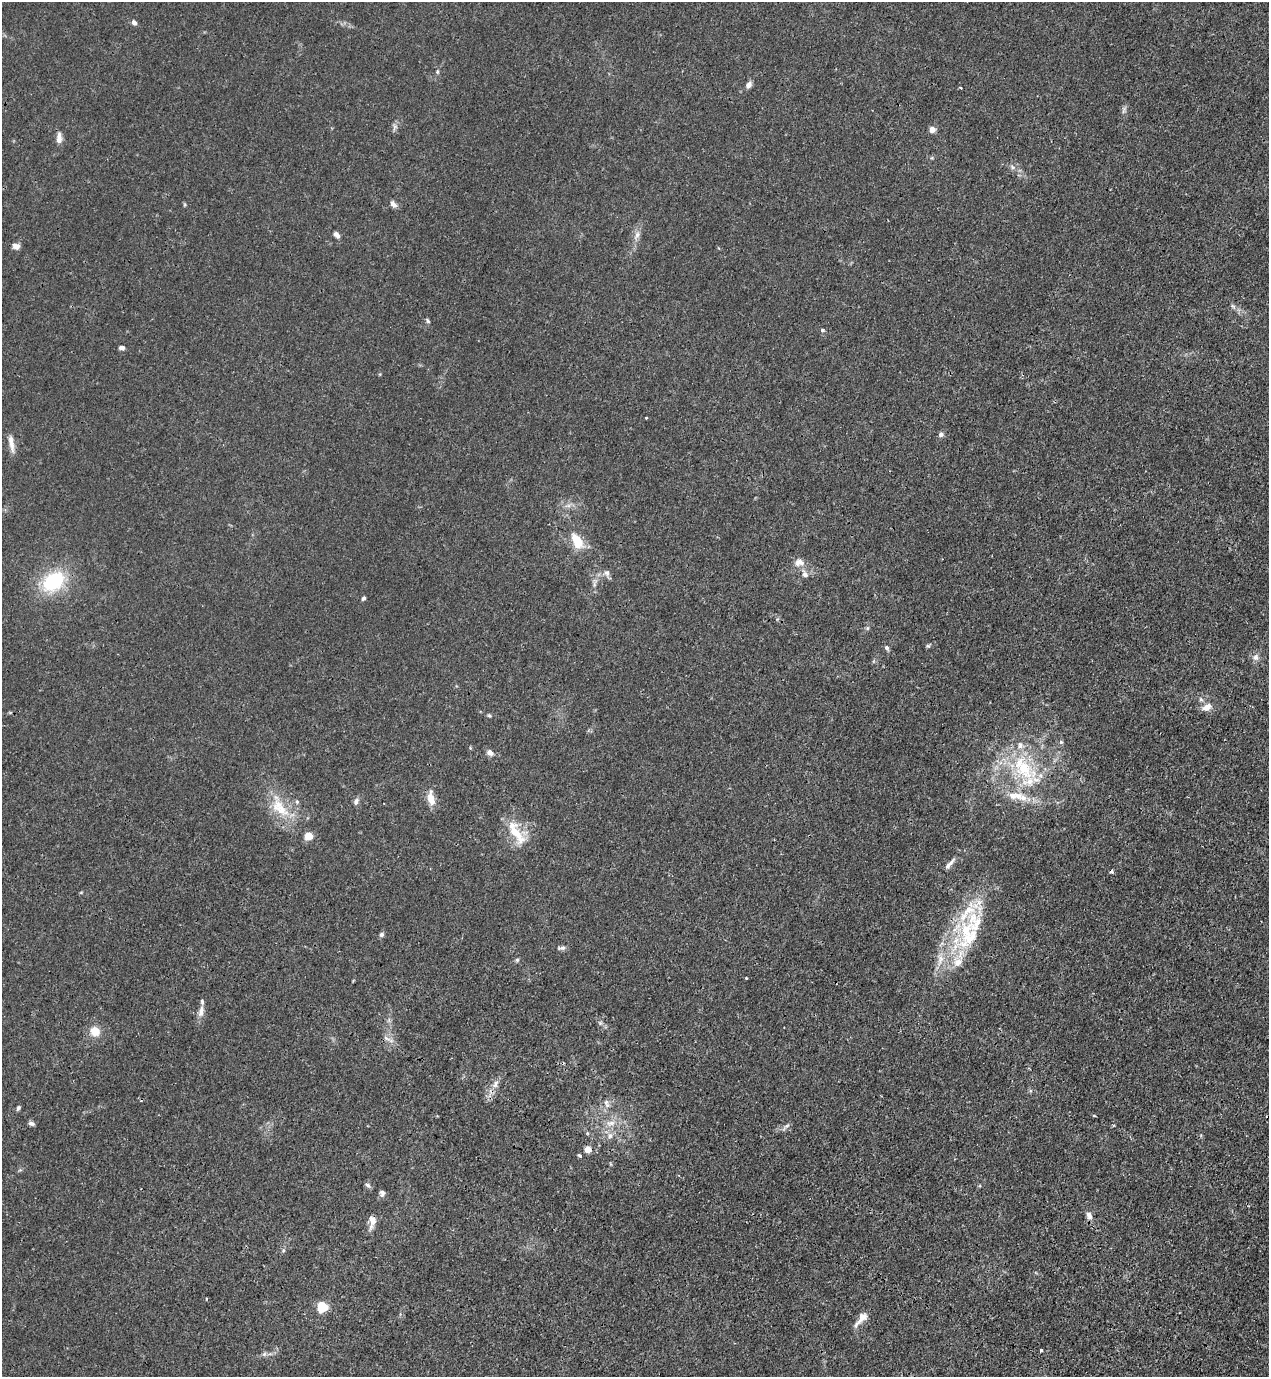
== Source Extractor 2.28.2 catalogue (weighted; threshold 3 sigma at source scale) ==
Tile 6 of 4 x 4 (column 2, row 2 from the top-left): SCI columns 1497-2763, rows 2797-4171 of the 5650 x 5590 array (HDU 1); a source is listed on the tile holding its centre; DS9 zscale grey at full resolution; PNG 1271 x 1379 px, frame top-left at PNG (2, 2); no overlay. Shown black and unused: <1% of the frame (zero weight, under 3 of 4 exposures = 7% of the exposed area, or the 3 px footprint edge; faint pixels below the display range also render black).
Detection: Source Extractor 2.28.2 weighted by HDU 2 'WHT'; one run over the whole footprint, this tile lists its part. Background 0.0192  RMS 0.0026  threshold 0.0119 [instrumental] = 3 sigma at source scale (4.5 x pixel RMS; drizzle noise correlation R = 1.50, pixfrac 1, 0.05/0.05 arcsec/px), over >= 5 px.
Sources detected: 87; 1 cosmic-ray / hot-pixel residue — not listed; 11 inside a brighter listed object's ellipse — not listed separately; the other 75 listed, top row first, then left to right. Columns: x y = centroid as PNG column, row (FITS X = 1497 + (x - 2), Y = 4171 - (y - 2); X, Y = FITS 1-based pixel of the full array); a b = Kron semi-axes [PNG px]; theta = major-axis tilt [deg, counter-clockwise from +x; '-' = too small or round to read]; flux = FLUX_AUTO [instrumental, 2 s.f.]
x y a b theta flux
134 22 7 5 -48 0.82
437 71 6 5 - 0.44
749 85 7 5 57 1.5
961 88 4 3 - 0.29
1124 110 11 5 72 0.76
395 127 10 7 74 0.88
932 129 7 6 - 1.4
59 140 11 8 68 1.3
1013 167 8 5 -37 0.81
393 204 9 6 -53 1.2
337 235 8 5 -48 1.1
637 235 14 6 65 1.5
16 246 9 7 -8 1.3
1233 306 9 4 -53 0.65
428 321 8 4 -61 0.47
822 330 5 4 - 0.42
122 348 6 5 - 0.85
941 434 6 6 - 0.81
11 443 25 6 -80 2
577 541 22 12 -62 5.7
799 562 13 10 6 2
607 573 8 7 - 0.95
805 574 12 7 -60 1.4
53 581 27 19 36 17
363 598 5 4 - 0.63
867 628 6 4 89 0.4
928 646 7 4 32 0.4
886 648 6 5 - 0.72
1255 657 9 9 - 1.3
1201 700 8 6 -73 0.74
1207 707 12 8 23 2.3
489 716 5 4 - 0.37
1061 742 5 5 - 0.42
490 752 11 7 -34 1.2
1023 768 46 24 -48 20
1017 796 15 9 -13 2.8
431 798 16 7 -80 3.6
356 801 9 6 64 0.93
297 802 6 5 - 0.47
279 807 39 17 -56 9.4
516 833 35 12 -51 6.9
309 836 5 4 - 8.6
949 864 19 5 48 1.5
81 892 5 3 - 0.23
967 912 55 19 41 13
381 934 6 5 - 0.7
970 938 66 22 27 16
561 948 12 5 9 0.78
517 960 5 5 - 0.47
746 978 3 3 - 0.28
201 1011 17 7 80 1.7
600 1023 5 5 - 0.47
95 1031 11 10 - 3.5
387 1038 12 5 -27 0.99
495 1084 13 7 64 1.7
606 1103 13 6 -72 1.3
18 1108 7 4 66 0.49
1094 1115 4 3 - 0.3
31 1123 8 5 -18 0.72
610 1123 15 8 5 2.3
787 1126 9 4 9 0.62
610 1136 8 6 -76 1.1
588 1149 4 4 - 4.6
579 1155 5 4 - 0.39
611 1164 6 3 -70 0.26
368 1185 9 5 -34 0.67
382 1193 9 7 88 0.88
1089 1216 10 7 -66 1.3
372 1221 17 8 82 2.1
283 1250 6 5 - 0.52
206 1299 3 3 - 0.34
322 1307 5 5 - 24
862 1318 17 10 50 2.2
1041 1350 3 3 - 0.43
264 1354 6 6 - 0.63